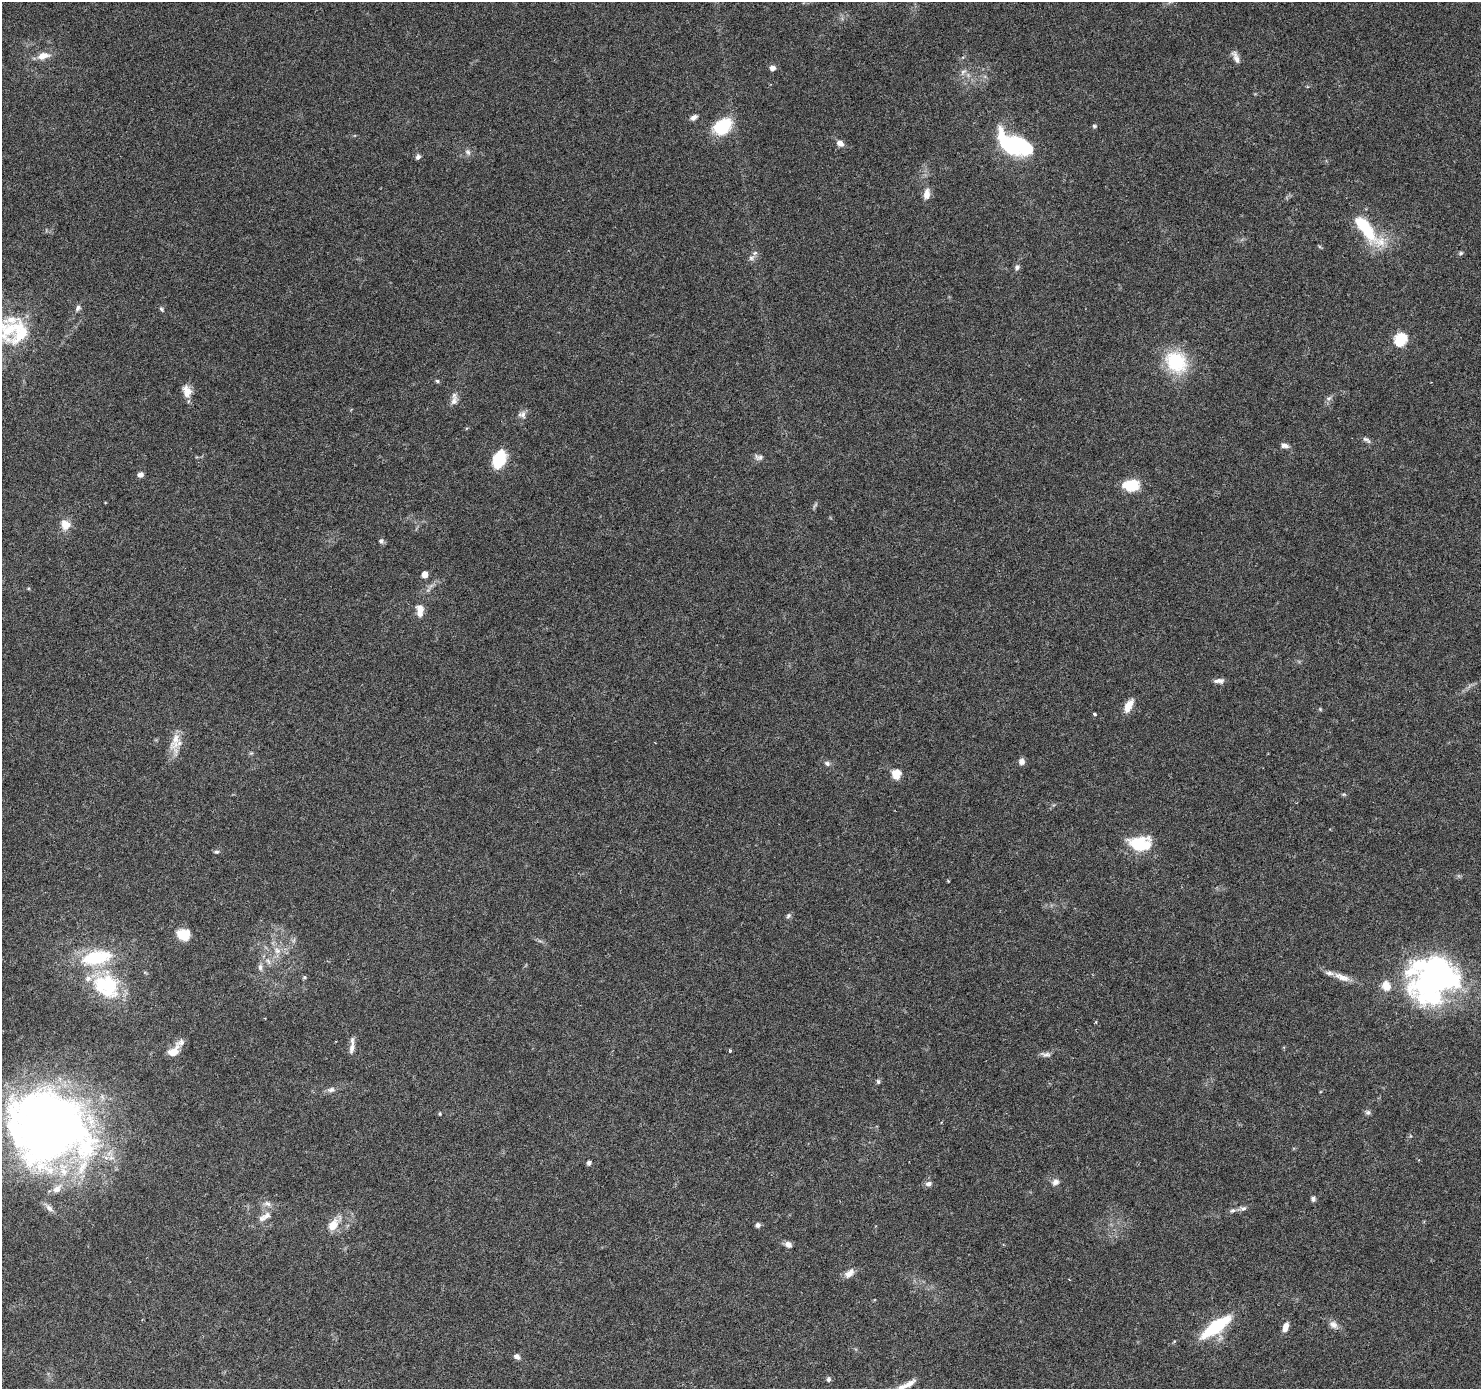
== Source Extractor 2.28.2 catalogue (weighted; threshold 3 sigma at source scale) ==
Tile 7 of 4 x 4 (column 3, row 2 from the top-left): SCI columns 2969-4447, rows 3030-4416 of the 5937 x 5999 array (HDU 1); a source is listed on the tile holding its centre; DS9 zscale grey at full resolution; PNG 1483 x 1391 px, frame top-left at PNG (2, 2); no overlay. Nothing masked; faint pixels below the display range render black.
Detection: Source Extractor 2.28.2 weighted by HDU 2 'WHT'; one run over the whole footprint, this tile lists its part. Background 0.0521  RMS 0.0025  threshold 0.0103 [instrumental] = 3 sigma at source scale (4.09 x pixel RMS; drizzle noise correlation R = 1.36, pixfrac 0.8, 0.0396/0.0396 arcsec/px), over >= 5 px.
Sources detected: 103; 1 too faint to see at this stretch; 3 inside a brighter object's white glare — not listed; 12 inside a brighter listed object's ellipse — not listed separately; the other 87 listed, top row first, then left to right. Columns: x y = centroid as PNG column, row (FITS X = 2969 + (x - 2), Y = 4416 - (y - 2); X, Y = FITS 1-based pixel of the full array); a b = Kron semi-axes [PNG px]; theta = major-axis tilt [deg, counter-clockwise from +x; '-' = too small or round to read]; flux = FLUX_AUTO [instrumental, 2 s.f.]
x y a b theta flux
43 56 15 8 15 2.5
1236 57 17 6 -67 1.3
772 68 6 6 - 1.1
963 72 9 5 30 0.73
694 117 9 6 31 0.91
1094 126 5 5 - 0.37
722 127 22 15 35 10
840 143 9 7 -32 1.3
1012 144 32 21 -34 23
468 152 8 7 - 0.76
418 157 6 5 - 0.75
927 194 14 8 79 1.8
1366 229 42 12 -50 15
1461 253 7 5 27 0.41
751 258 8 6 15 0.73
1017 267 6 6 - 0.74
78 308 9 7 54 0.75
162 309 8 5 -53 0.45
8 330 46 23 40 14
1400 339 6 6 - 28
1176 362 23 19 -48 15
437 381 5 5 - 0.36
187 391 17 11 -74 2.4
1329 398 9 5 26 0.63
454 401 14 8 74 1.5
522 414 11 9 1 1.2
1367 440 12 6 -31 0.75
1284 445 10 6 -20 1
759 457 12 7 -11 0.92
499 459 21 13 66 7.6
140 475 6 5 - 0.97
1131 485 15 10 2 7.9
65 525 11 10 - 2.9
381 541 7 6 - 0.64
425 574 5 5 - 3
420 610 15 8 -88 2.5
1219 681 13 5 5 1
1128 706 16 7 63 2.9
1320 709 5 4 - 0.27
1094 714 3 3 - 0.58
176 739 42 11 82 3.9
251 753 5 5 - 0.31
1021 762 7 6 - 1.2
827 763 8 6 -27 0.65
896 774 12 11 - 2.7
1344 794 7 4 0 0.31
1140 844 23 15 -3 10
216 852 7 4 2 0.46
948 881 4 3 - 0.21
788 916 8 6 47 0.5
184 935 11 8 -24 6.4
277 951 9 7 -55 1.4
268 961 10 5 -55 0.82
260 967 10 6 -90 0.88
1437 975 64 44 24 64
305 977 5 4 - 0.42
1342 977 24 8 -21 2.6
106 985 35 29 -40 16
1095 1022 5 3 - 0.21
352 1046 21 5 85 1.5
730 1050 4 3 - 0.26
173 1052 17 10 45 2.6
1046 1054 14 6 -5 0.92
878 1081 7 5 -86 0.44
331 1090 11 7 19 0.94
1368 1112 7 6 - 0.6
440 1114 4 4 - 0.24
49 1125 82 68 -46 190
589 1163 5 4 - 0.78
1055 1182 10 8 47 1.1
928 1184 9 7 9 0.92
1313 1199 6 6 - 0.58
267 1204 10 7 -23 1.1
49 1208 12 7 -41 1.1
1243 1208 9 7 11 0.76
1233 1210 9 6 21 0.71
267 1215 14 9 36 1.9
333 1225 16 9 52 3.9
758 1225 6 6 - 0.65
788 1244 8 6 -31 1.2
849 1273 14 8 42 1.7
1333 1325 13 9 -35 1.4
1216 1327 26 9 36 19
1285 1327 10 6 70 2
517 1356 7 6 - 0.98
828 1379 7 6 - 0.58
909 1384 18 7 34 2
Isophote crosses this tile's border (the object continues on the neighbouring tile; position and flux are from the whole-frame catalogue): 1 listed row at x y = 8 330